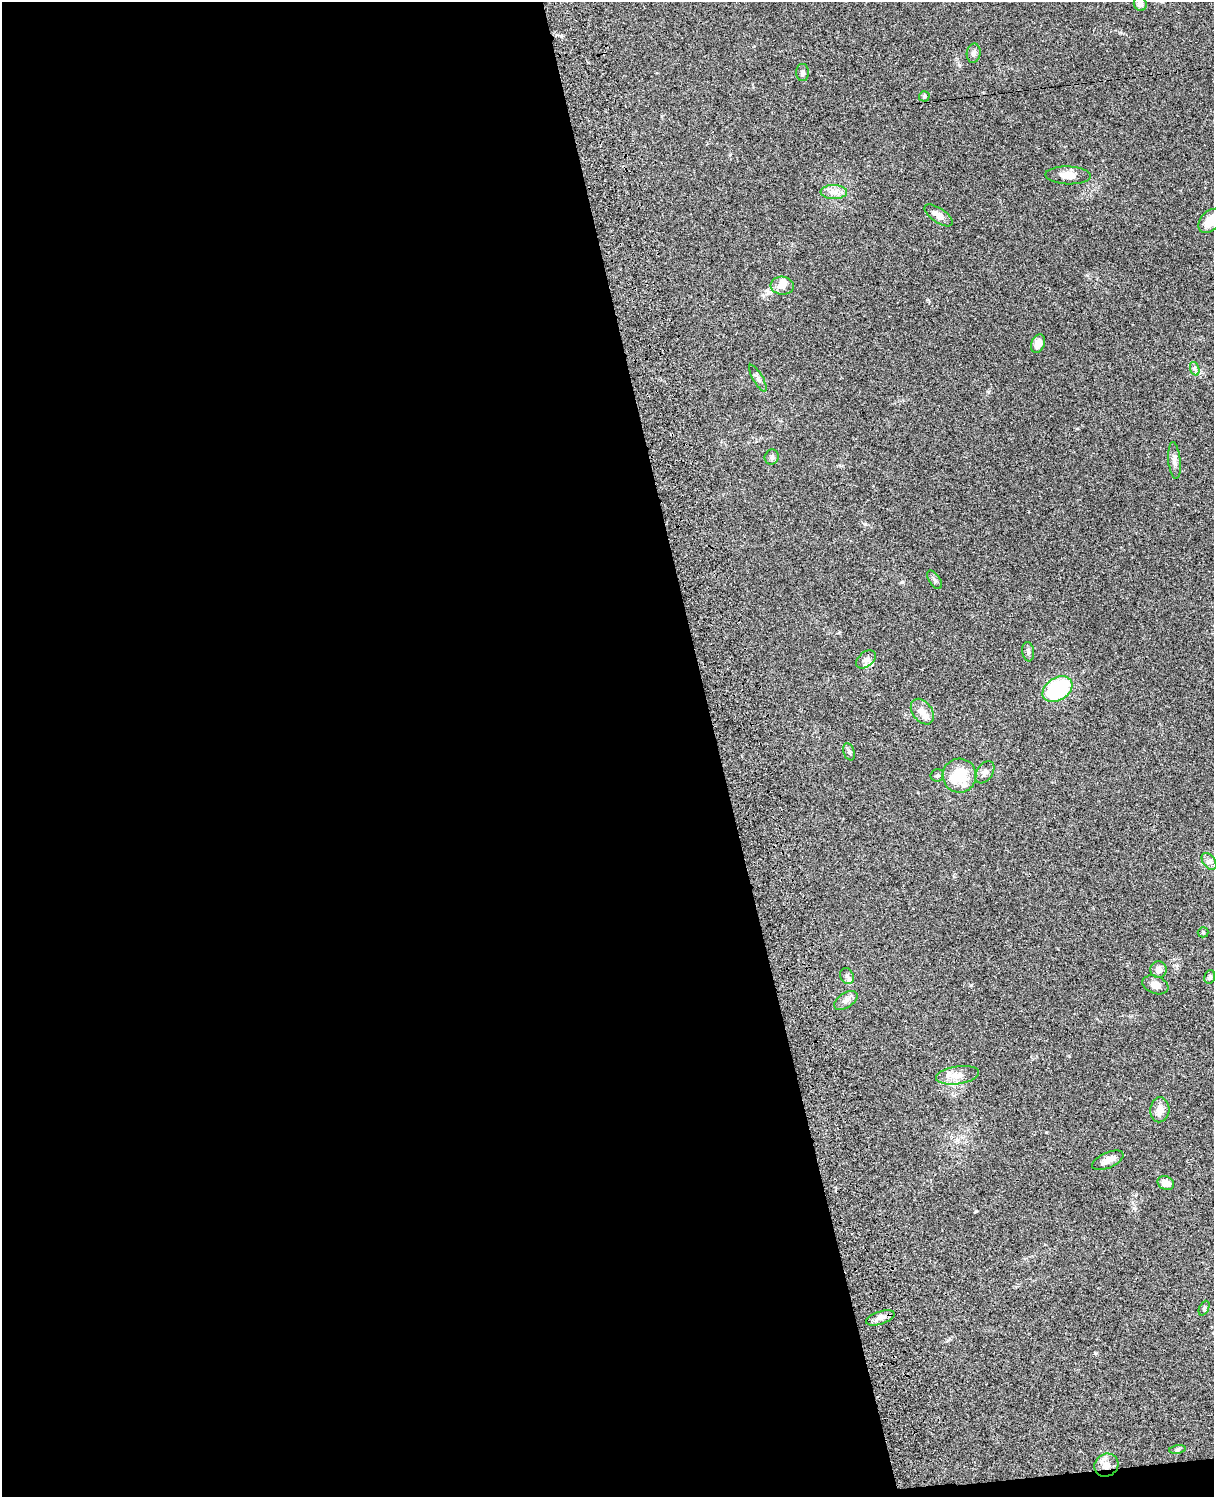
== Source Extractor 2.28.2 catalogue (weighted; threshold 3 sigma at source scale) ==
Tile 9 of 4 x 3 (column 1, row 3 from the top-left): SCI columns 120-1331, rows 278-1772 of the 5087 x 4928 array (HDU 1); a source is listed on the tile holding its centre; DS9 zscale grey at full resolution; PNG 1216 x 1499 px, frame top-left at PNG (2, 2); each listed source drawn as its Kron ellipse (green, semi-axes under 4 px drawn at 4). Shown black and unused: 60% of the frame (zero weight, under 3 of 4 exposures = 6% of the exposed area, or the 3 px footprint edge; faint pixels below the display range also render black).
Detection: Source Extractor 2.28.2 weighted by HDU 2 'WHT'; one run over the whole footprint, this tile lists its part. Background 0.0799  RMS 0.0058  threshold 0.0263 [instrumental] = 3 sigma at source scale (4.5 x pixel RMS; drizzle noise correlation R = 1.50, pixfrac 1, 0.05/0.05 arcsec/px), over >= 5 px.
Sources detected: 41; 1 inside a brighter object's white glare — neither listed nor drawn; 2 inside a brighter listed object's ellipse — not listed separately; the other 38 listed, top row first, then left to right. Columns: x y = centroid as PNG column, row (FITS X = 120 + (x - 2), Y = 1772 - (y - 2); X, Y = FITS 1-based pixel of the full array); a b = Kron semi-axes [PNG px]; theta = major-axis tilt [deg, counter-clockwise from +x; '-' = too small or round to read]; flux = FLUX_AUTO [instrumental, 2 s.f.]
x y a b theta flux
1140 4 7 6 - 2.4
974 53 9 7 80 2
803 73 8 6 -89 1.6
924 96 5 5 - 0.98
1068 175 22 9 -2 4.8
834 192 13 7 -1 3.8
939 215 16 7 -35 4.2
1210 221 14 9 48 10
782 286 11 9 -4 3.9
1038 344 10 6 67 5.1
1195 369 7 4 -71 1.3
758 378 15 5 -60 1.8
772 457 8 7 - 1.5
1174 461 18 6 -85 2.7
935 580 10 5 -56 1.5
1028 652 10 6 -83 1.6
866 659 11 7 39 2.4
1057 689 16 11 32 51
922 712 14 9 -54 4.7
849 752 9 5 -71 1.3
985 772 12 8 56 2.6
937 775 7 6 - 1
959 776 17 17 - 20
1209 861 9 6 -54 1.9
1203 932 5 5 - 0.76
1158 970 8 8 - 3.3
847 976 8 6 -63 1.6
1210 977 7 5 71 1.2
1155 985 13 8 -21 4.7
846 1000 13 7 34 2.7
958 1075 22 9 8 6.2
1160 1110 12 9 86 4.4
1108 1160 17 8 24 3.6
1166 1183 8 6 -26 4.6
1204 1308 8 5 66 0.92
880 1318 15 6 17 3
1177 1449 8 4 9 0.99
1106 1465 12 11 - 5.3
Overlapping masked pixels (flux is a lower limit): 1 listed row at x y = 1106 1465
Isophote crosses this tile's border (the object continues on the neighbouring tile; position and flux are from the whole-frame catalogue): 2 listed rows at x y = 1140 4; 1210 221
Unlisted compact peaks at least as high as the median listed source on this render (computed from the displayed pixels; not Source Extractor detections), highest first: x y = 971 985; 902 582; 1095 1353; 959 65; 865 524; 1046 1132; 1087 275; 1069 1056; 975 1212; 988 392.